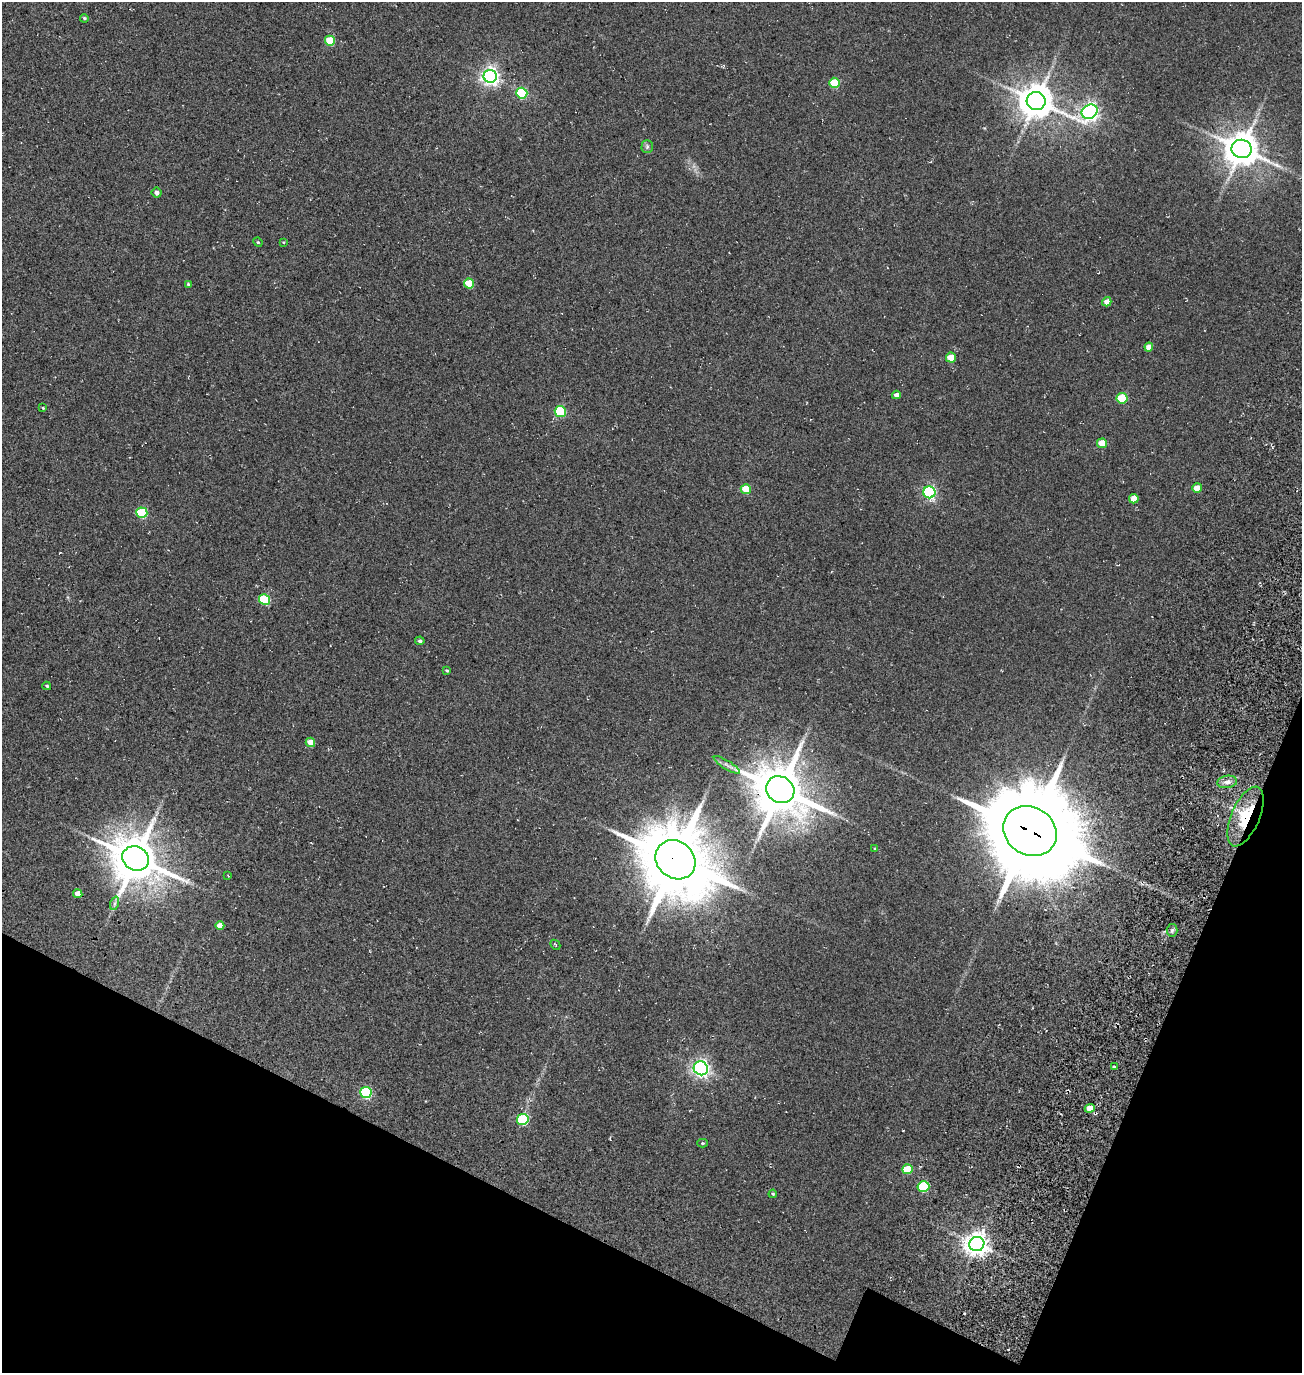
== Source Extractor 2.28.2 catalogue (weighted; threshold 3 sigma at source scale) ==
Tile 15 of 4 x 4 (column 3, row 4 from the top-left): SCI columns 3082-4381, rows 245-1615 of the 5922 x 5903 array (HDU 1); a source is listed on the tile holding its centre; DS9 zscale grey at full resolution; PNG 1304 x 1375 px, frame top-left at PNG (2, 2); each listed source drawn as its Kron ellipse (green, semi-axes under 4 px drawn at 4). Shown black and unused: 16% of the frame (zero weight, under 3 of 5 exposures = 11% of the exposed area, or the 3 px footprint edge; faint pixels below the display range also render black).
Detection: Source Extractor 2.28.2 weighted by HDU 2 'WHT'; one run over the whole footprint, this tile lists its part. Background 0.0815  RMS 0.026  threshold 0.118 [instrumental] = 3 sigma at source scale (4.5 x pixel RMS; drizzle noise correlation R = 1.50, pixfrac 1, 0.05/0.05 arcsec/px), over >= 5 px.
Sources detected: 56; all 56 listed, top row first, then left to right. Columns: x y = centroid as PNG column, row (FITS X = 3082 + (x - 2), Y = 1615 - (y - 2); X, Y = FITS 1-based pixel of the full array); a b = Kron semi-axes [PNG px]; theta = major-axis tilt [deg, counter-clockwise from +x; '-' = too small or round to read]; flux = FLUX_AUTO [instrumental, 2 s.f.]
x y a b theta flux
84 18 4 4 - 3.7
330 41 5 5 - 89
490 76 6 6 - 1100
834 83 5 5 - 93
522 93 5 5 - 170
1036 101 9 9 - 5400
1090 112 8 7 - 940
647 147 7 5 89 5
1242 149 10 9 - 5300
157 192 5 5 - 8.1
258 242 5 4 - 2.9
283 242 3 2 - 1.7
469 283 5 5 - 58
188 284 3 3 - 3.1
1107 302 5 4 - 17
1149 347 4 4 - 20
951 357 5 5 - 55
896 395 4 4 - 11
1122 398 5 5 - 100
43 408 3 3 - 2.8
560 411 5 5 - 160
1102 443 5 5 - 54
1197 488 5 4 - 24
746 489 5 5 - 59
929 492 6 6 - 440
1134 499 5 4 - 30
142 513 5 5 - 140
265 599 5 5 - 160
420 641 4 4 - 4.6
447 671 4 3 - 3.1
47 686 4 3 - 3.9
310 742 5 4 - 28
727 765 15 2 -32 7.2
1227 782 10 6 9 11
780 790 14 13 - 14000
1245 816 32 14 66 120
1030 831 28 23 -32 45000
875 848 4 4 - 2.5
136 858 14 12 -28 11000
675 860 21 18 -41 25000
228 876 3 2 - 1.4
78 894 4 4 - 22
115 903 7 4 71 5.8
220 926 4 4 - 21
1172 930 6 5 - 6
555 945 5 3 - 2.3
1114 1067 3 3 - 3.4
701 1068 7 6 - 990
366 1093 6 5 - 230
1090 1108 5 4 - 31
523 1119 6 5 - 190
702 1143 5 4 - 2.9
907 1169 5 5 - 80
923 1186 6 5 - 190
773 1194 4 4 - 3
977 1244 7 7 - 2100
Overlapping masked pixels (flux is a lower limit): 3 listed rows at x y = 1245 816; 1030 831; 675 860